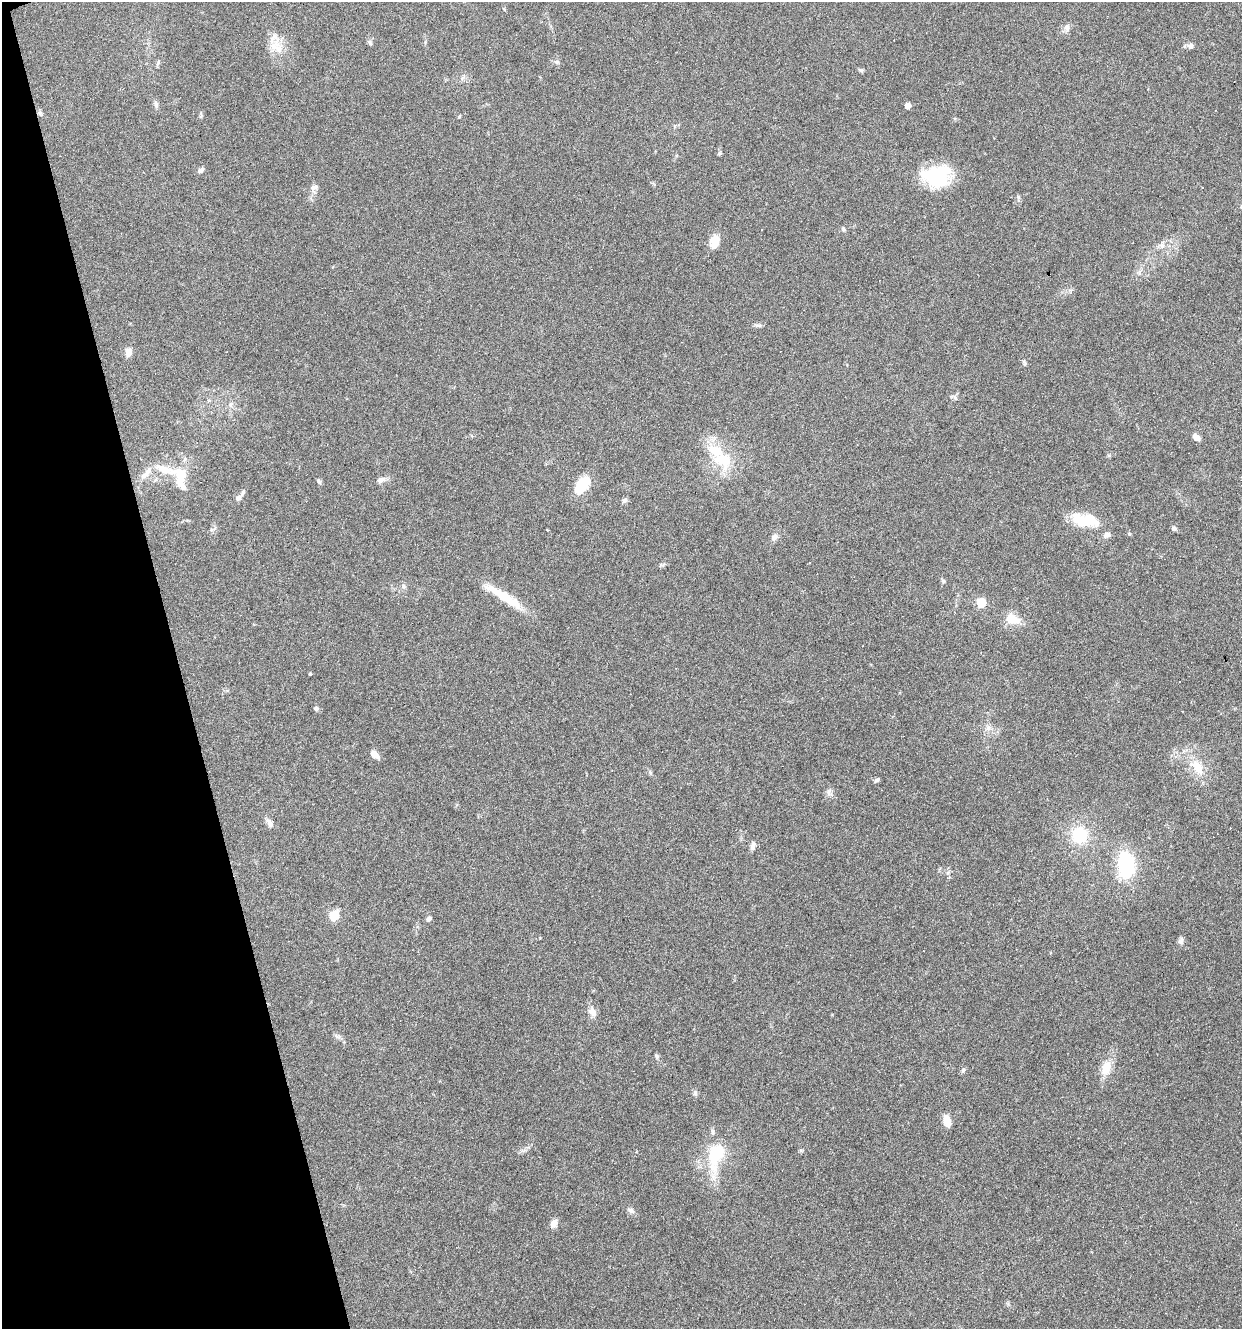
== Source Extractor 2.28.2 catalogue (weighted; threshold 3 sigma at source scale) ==
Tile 5 of 4 x 4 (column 1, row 2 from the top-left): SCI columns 107-1346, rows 2653-3979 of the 5121 x 5305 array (HDU 1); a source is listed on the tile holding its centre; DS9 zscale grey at full resolution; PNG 1244 x 1331 px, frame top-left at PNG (2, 2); no overlay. Shown black and unused: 14% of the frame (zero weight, under 3 of 6 exposures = <1% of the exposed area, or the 3 px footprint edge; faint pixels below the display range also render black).
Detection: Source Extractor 2.28.2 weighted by HDU 2 'WHT'; one run over the whole footprint, this tile lists its part. Background 0.0684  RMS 0.0041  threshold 0.0167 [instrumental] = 3 sigma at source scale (4.09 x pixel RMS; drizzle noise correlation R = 1.36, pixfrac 0.8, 0.0396/0.0396 arcsec/px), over >= 5 px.
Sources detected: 80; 1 inside a brighter object's white glare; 7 cosmic-ray / hot-pixel residue — not listed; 4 inside a brighter listed object's ellipse — not listed separately; the other 68 listed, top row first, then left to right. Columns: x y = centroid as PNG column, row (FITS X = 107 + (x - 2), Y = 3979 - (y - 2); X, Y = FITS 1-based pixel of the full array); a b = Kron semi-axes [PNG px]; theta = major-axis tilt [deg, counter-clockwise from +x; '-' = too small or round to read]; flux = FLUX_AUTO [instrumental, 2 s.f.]
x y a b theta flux
1067 28 12 7 -79 1.6
273 38 17 8 46 3.2
370 43 11 3 -59 0.55
1191 46 7 6 - 1.4
279 49 13 11 52 4.5
557 62 8 4 -30 0.75
158 63 8 5 65 0.75
861 70 8 4 7 0.57
156 104 9 5 -82 1.1
908 106 5 4 - 2.5
40 113 6 6 - 0.77
201 170 9 6 41 1.1
936 177 28 21 -10 26
314 187 12 6 18 1.5
1018 197 6 5 - 0.68
843 229 7 5 -43 0.65
714 242 16 10 72 4.8
1161 245 9 8 - 1.7
759 325 9 4 -1 0.83
128 352 10 7 82 2.9
1025 364 7 4 88 0.57
955 398 7 4 -53 0.67
230 404 8 7 - 1.3
1196 437 8 6 -36 2.1
724 460 26 21 -33 14
166 470 33 10 -17 7
144 475 10 8 32 1.7
181 478 32 14 -84 8.8
381 480 11 7 21 1.9
319 481 8 4 -65 0.67
582 485 18 10 50 14
238 498 10 7 50 1.8
625 500 7 6 - 1.2
1082 522 30 15 -27 10
1174 528 6 5 - 0.95
547 530 2 2 - 0.32
1129 534 5 3 - 0.41
774 537 9 7 32 1.6
943 581 6 5 - 0.61
503 596 50 9 -32 12
981 603 6 6 - 14
1012 619 19 12 -21 6.6
310 674 4 3 - 0.4
316 708 6 6 - 0.94
988 728 9 7 74 1.6
374 754 10 6 -44 2.6
1197 767 25 14 -57 7.7
877 780 8 4 45 0.63
829 793 11 5 -78 1.2
270 823 11 7 -58 1.8
1079 835 12 11 - 18
753 845 11 6 77 1.7
1126 865 27 15 -90 29
949 877 3 3 - 0.73
334 916 6 6 - 13
429 918 7 6 - 1
1181 941 9 7 87 1.2
592 1012 13 9 -49 2.5
337 1036 10 5 -13 1.1
656 1056 7 5 -50 0.68
1106 1068 17 11 74 6.3
963 1070 7 5 83 0.77
695 1093 8 5 -90 0.92
947 1120 11 7 -76 5
713 1131 8 5 85 0.84
716 1154 26 14 76 21
631 1210 10 6 -23 1.4
554 1223 10 7 71 2.4
Unlisted compact peaks at least as high as the median listed source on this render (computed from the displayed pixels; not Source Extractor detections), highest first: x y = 801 1150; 459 117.